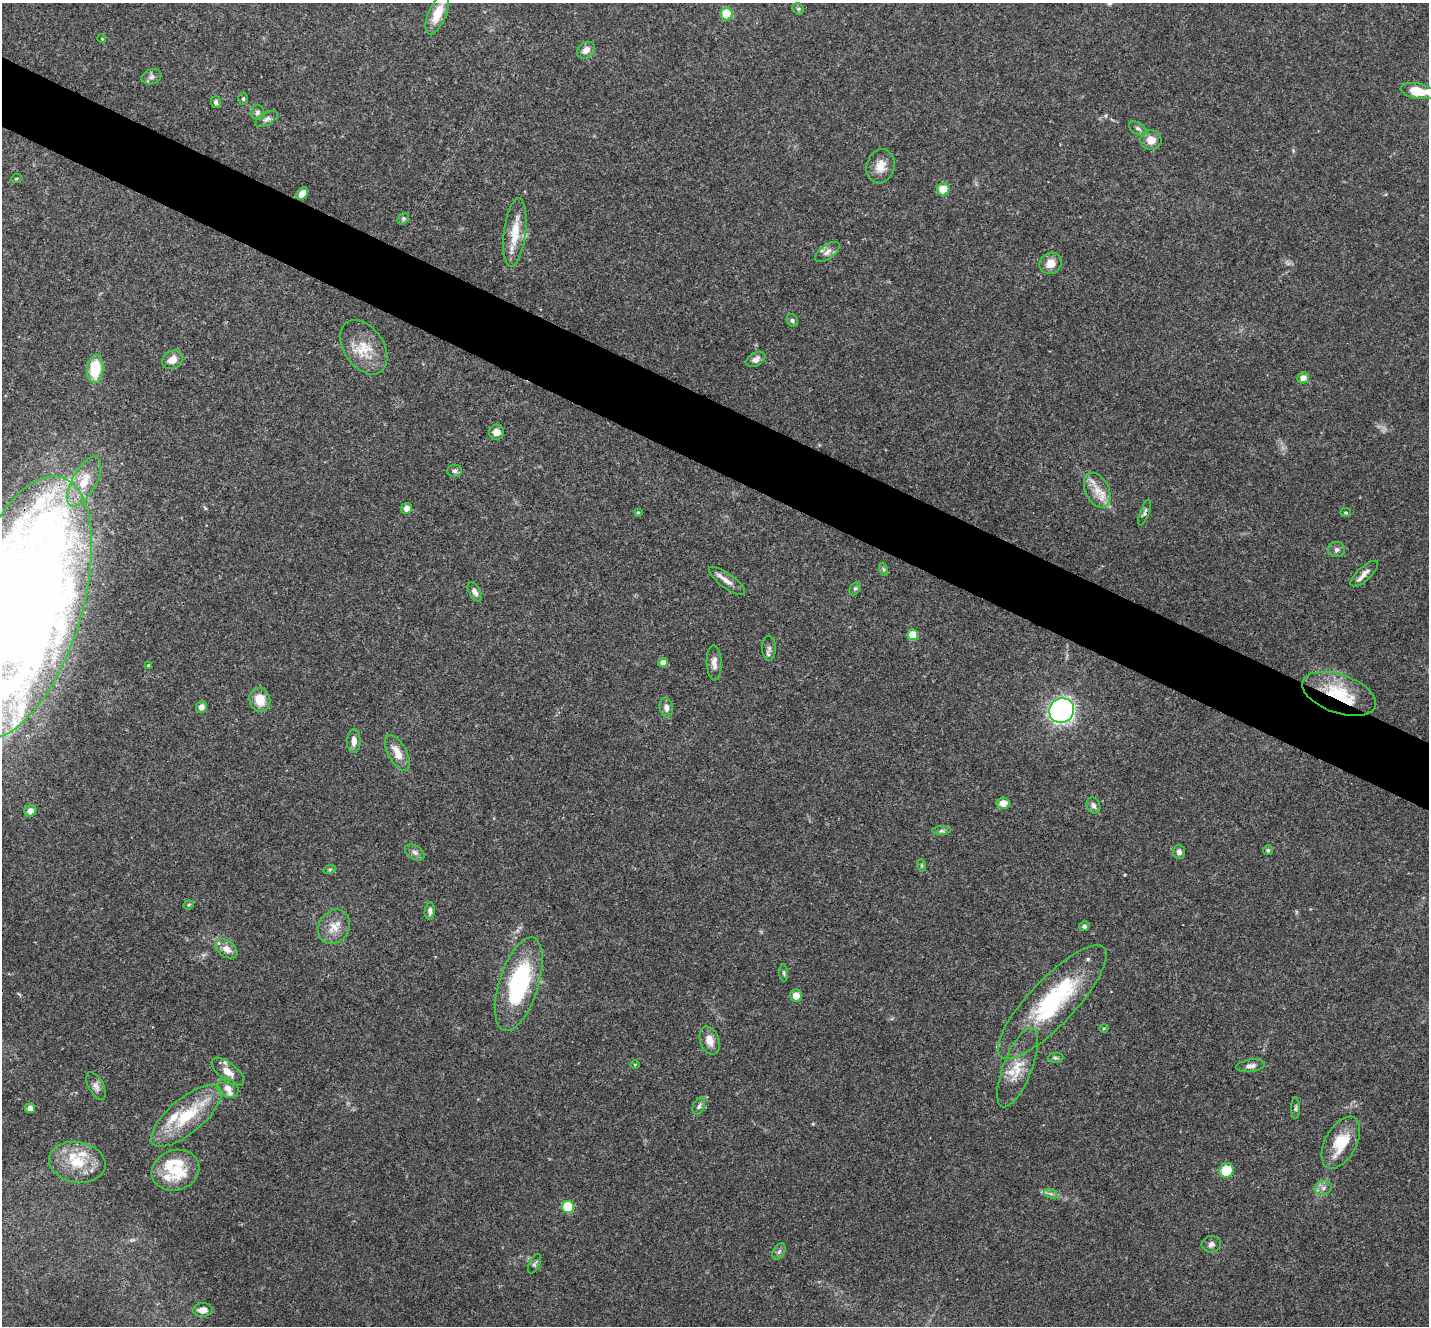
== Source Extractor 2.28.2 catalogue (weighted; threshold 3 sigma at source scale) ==
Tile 11 of 4 x 4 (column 3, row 3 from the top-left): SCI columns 2861-4287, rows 1609-2932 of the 5718 x 5728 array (HDU 1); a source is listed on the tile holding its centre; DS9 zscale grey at full resolution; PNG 1431 x 1328 px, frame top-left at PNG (2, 3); each listed source drawn as its Kron ellipse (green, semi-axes under 4 px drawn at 4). Shown black and unused: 5% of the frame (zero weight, under 3 of 4 exposures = <1% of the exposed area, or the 3 px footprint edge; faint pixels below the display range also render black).
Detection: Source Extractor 2.28.2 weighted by HDU 2 'WHT'; one run over the whole footprint, this tile lists its part. Background 0.113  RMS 0.007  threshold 0.0314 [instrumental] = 3 sigma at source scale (4.5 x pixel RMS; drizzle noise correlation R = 1.50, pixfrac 1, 0.05/0.05 arcsec/px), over >= 5 px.
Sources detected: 113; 1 inside a brighter object's white glare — neither listed nor drawn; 16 inside a brighter listed object's ellipse — not listed separately; the other 96 listed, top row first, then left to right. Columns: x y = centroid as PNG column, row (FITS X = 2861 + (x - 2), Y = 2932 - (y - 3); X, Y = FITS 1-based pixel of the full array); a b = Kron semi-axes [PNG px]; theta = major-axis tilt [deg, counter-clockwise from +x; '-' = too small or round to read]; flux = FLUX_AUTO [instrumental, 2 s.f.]
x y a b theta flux
798 9 6 5 - 1.2
437 14 22 9 67 14
727 14 6 6 - 22
102 39 4 3 - 0.63
586 50 10 7 39 4.1
151 77 10 7 19 2.7
1418 91 17 7 -10 15
243 99 6 5 - 1.2
216 102 6 5 - 1.7
257 112 7 7 - 1.7
266 119 12 6 30 2.4
1138 129 10 5 -32 2.1
1151 140 10 9 - 7.1
880 166 17 14 75 8.8
16 179 5 3 - 0.63
943 189 6 6 - 15
302 194 7 5 50 5.6
403 219 6 5 - 1.2
515 233 34 11 83 17
827 252 14 7 36 3.9
1050 263 11 10 - 7.9
792 320 7 5 -58 1.5
364 347 30 20 -56 19
756 359 10 6 31 2.9
172 360 11 8 28 6.4
95 369 14 8 85 26
1303 378 6 5 - 5.5
496 432 7 7 - 5
454 471 7 6 - 1.9
84 482 28 12 61 18
1097 490 18 12 -63 10
407 508 5 5 - 5.1
638 512 3 3 - 0.72
1346 512 5 4 - 0.94
1144 513 13 4 69 1.7
1337 550 8 7 - 2.4
883 569 7 4 -71 1.1
1364 574 17 6 42 4.6
727 581 22 7 -36 5.4
855 589 7 5 63 1.4
475 592 11 5 -62 3.4
21 607 136 60 72 1600
913 635 5 5 - 13
769 648 12 7 -89 2.4
663 662 4 4 - 7.3
714 663 17 7 -88 4.5
148 665 4 4 - 1.4
1339 694 38 19 -19 37
260 700 12 10 -73 12
201 707 6 5 - 3.4
666 708 10 6 -81 3.3
1062 711 13 12 - 290
354 741 12 6 88 4.8
397 753 20 9 -62 9.4
1003 803 6 6 - 7.6
1093 805 8 6 -63 2.6
30 811 6 5 - 5
941 831 9 4 0 1.5
1268 850 5 5 - 1
415 852 11 6 -31 2.7
1179 852 7 6 - 2.7
921 865 6 4 -71 0.85
330 869 6 4 18 1
189 905 5 4 - 0.79
430 911 9 5 83 2.3
1084 926 5 5 - 1.8
334 927 18 15 56 10
226 949 12 8 -34 5.7
784 973 9 3 -85 1.2
519 984 49 19 72 81
796 996 6 6 - 7.4
1052 1002 75 23 47 78
1104 1028 4 3 - 0.63
710 1040 14 9 -71 6.7
1055 1058 8 5 3 1.3
635 1065 5 3 - 0.6
1250 1066 14 6 7 3.4
1018 1068 42 14 69 18
228 1072 19 9 -39 7
96 1086 15 7 -62 3.6
228 1088 11 9 -34 5.3
699 1106 9 5 66 1.9
30 1108 5 5 - 4.6
1296 1108 11 4 90 1.5
186 1116 44 17 40 36
1341 1143 28 15 61 22
77 1162 28 20 -10 24
176 1170 24 20 20 18
1226 1170 7 7 - 19
1323 1188 9 6 17 2.8
1051 1194 7 4 -18 1.7
568 1207 6 6 - 26
1211 1244 10 8 6 2.9
779 1252 9 5 62 1.7
535 1264 10 5 63 1.5
203 1310 10 7 4 5.1
Overlapping masked pixels (flux is a lower limit): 2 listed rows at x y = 21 607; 1339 694
Isophote crosses this tile's border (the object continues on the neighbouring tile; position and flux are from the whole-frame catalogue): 2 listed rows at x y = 1418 91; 21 607